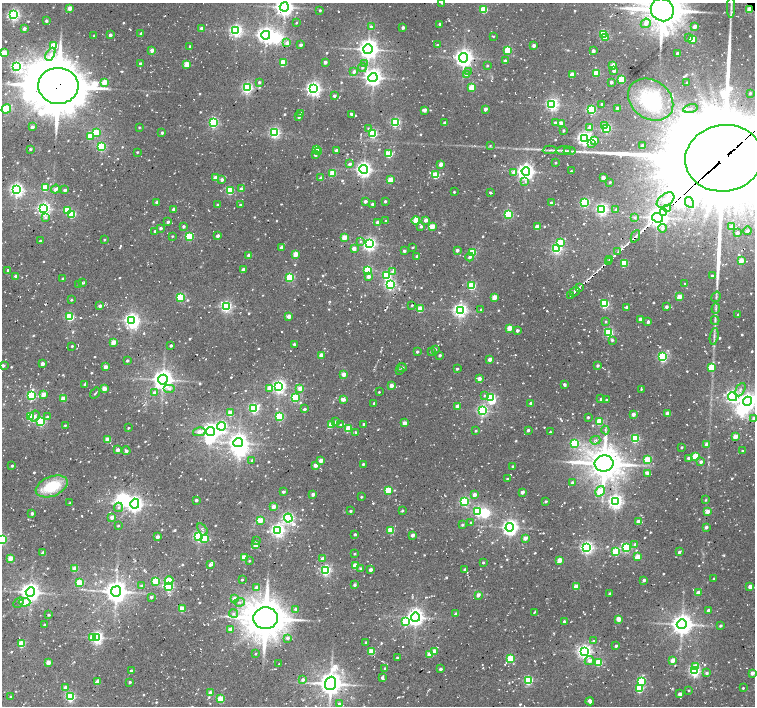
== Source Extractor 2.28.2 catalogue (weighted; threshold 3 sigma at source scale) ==
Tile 7 of 4 x 4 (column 3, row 2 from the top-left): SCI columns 3020-4524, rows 3050-4457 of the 6052 x 6034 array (HDU 1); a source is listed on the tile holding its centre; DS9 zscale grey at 2 x 2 block average (1 PNG px = mean of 2 x 2 image px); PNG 757 x 708 px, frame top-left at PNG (2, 3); each listed source drawn as its Kron ellipse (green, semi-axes under 4 px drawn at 4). Shown black and unused: <1% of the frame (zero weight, under 2 of 3 exposures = <1% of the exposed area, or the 3 px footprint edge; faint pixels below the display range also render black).
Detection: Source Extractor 2.28.2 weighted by HDU 2 'WHT'; one run over the whole footprint, this tile lists its part. Background 0.085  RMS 0.0093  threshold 0.0419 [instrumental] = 3 sigma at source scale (4.5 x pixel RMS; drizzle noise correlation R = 1.50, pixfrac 1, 0.0396/0.0396 arcsec/px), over >= 5 px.
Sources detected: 874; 1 too faint to see at this stretch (2 x 2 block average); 14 inside a brighter object's white glare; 20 cosmic-ray / hot-pixel residue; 2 long thin detections or spike segments (spike, bleed or trail) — neither listed nor drawn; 10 inside a brighter listed object's ellipse — not listed separately; of the other 827, all 500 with FLUX_AUTO >= 2.39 (the completeness limit of this list) listed and drawn (327 fainter detections not listed), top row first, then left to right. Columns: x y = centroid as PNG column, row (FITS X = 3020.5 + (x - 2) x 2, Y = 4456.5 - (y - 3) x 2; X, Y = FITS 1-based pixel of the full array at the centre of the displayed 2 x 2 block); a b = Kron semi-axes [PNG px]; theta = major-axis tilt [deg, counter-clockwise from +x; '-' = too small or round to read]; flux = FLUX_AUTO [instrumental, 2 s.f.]
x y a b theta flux
442 3 2 2 - 2.5
284 7 4 4 - 1300
70 8 3 2 - 24
731 8 10 2 90 7.3
484 9 3 3 - 83
750 9 3 3 - 46
320 10 2 2 - 3.3
662 10 12 11 - 6700
14 15 3 3 - 490
46 21 3 3 - 5.1
296 23 2 2 - 2.5
646 23 5 4 - 12
439 24 2 2 - 4.5
695 26 3 2 - 19
371 27 3 3 - 6
403 27 2 2 - 8.8
24 28 2 2 - 11
202 28 2 2 - 14
236 30 4 3 - 490
141 34 3 2 - 6
603 34 3 3 - 160
110 35 2 2 - 8.8
266 35 4 4 - 970
94 36 2 2 - 2.6
494 36 4 2 - 2.5
606 37 3 3 - 15
689 38 3 3 - 3
693 39 3 3 - 51
287 43 3 2 - 21
301 45 2 2 - 7.2
437 45 3 2 - 2.8
534 45 2 2 - 14
54 46 3 3 - 80
190 46 2 2 - 5
368 49 5 5 - 1600
152 50 3 2 - 18
508 50 3 3 - 98
593 51 2 2 - 11
4 53 3 3 - 45
677 53 2 2 - 6.8
50 54 7 3 62 7.8
463 58 5 4 - 1200
505 61 3 2 - 7.4
325 62 3 2 - 8.1
140 63 2 2 - 5.2
283 63 3 3 - 67
187 64 3 3 - 53
365 64 4 3 - 4.1
613 65 3 2 - 31
17 66 4 3 - 430
487 66 3 2 - 2.5
362 67 4 3 - 4.1
614 70 3 3 - 9.4
354 72 3 3 - 9.5
469 72 4 3 - 3.3
596 73 3 3 - 70
466 74 3 3 - 14
572 74 3 2 - 23
373 77 4 4 - 1200
622 80 3 3 - 100
104 82 3 3 - 41
259 82 2 2 - 4.6
611 82 3 2 - 6.5
687 83 2 2 - 4.6
58 86 20 18 -5 12000
472 87 3 3 - 61
247 88 3 3 - 390
313 89 4 4 - 750
750 93 3 3 - 3.8
334 96 2 2 - 7
651 100 24 19 -36 190
552 104 4 3 - 530
602 104 2 2 - 4.7
617 108 3 2 - 8.2
690 108 7 3 13 5.4
6 109 5 3 - 160
485 109 2 2 - 11
424 110 3 3 - 12
592 110 3 3 - 210
300 113 2 2 - 4.1
351 114 3 2 - 6.3
299 117 2 2 - 6.9
395 122 3 3 - 250
444 122 3 2 - 3.5
213 123 3 3 - 280
555 123 3 3 - 6.4
561 124 3 3 - 20
604 126 3 2 - 25
32 127 3 2 - 10
139 127 2 2 - 2.7
590 127 4 3 - 11
368 128 3 3 - 2.8
607 128 3 3 - 230
564 130 2 2 - 3.6
96 133 3 3 - 84
162 133 3 3 - 4.3
275 133 3 3 - 360
373 134 3 3 - 200
90 136 3 3 - 63
584 138 4 4 - 700
594 140 3 3 - 28
592 144 3 3 - 3.2
490 145 4 3 - 2.9
642 146 3 3 - 6.4
101 147 3 3 - 220
30 149 4 3 - 2.5
317 149 3 3 - 71
550 150 7 2 3 4.3
563 150 7 2 6 4.9
336 151 2 2 - 14
570 151 6 2 4 4
137 152 2 2 - 2.8
318 152 3 2 - 6.7
389 154 3 3 - 120
315 155 3 2 - 4.7
724 158 39 33 9 73000
555 163 2 2 - 2.8
350 164 3 3 - 6.3
441 164 3 2 - 16
364 169 4 4 - 840
526 171 4 4 - 850
571 171 2 2 - 2.8
514 172 3 3 - 18
332 173 3 3 - 69
436 175 3 3 - 77
216 178 3 2 - 34
321 178 2 2 - 16
603 178 3 2 - 16
222 180 3 3 - 8.4
390 180 3 3 - 48
525 181 3 3 - 3.8
610 182 2 2 - 3
45 188 3 3 - 78
56 189 5 3 - 9.8
241 189 3 2 - 13
17 190 4 4 - 680
65 190 2 2 - 9.3
230 191 3 3 - 120
454 192 2 2 - 3.1
490 192 3 2 - 3
666 200 10 6 36 22
365 201 2 2 - 9.2
385 201 2 2 - 4.2
157 202 3 2 - 7
689 202 6 3 -62 5.5
551 203 2 2 - 4
585 203 3 3 - 220
240 204 2 2 - 3.1
372 204 3 2 - 4.3
218 205 2 2 - 6.2
44 209 4 4 - 600
174 209 2 2 - 15
602 209 4 3 - 490
616 209 3 3 - 3.8
667 209 4 2 - 2000
67 210 3 3 - 56
663 212 2 2 - 510
72 214 3 3 - 110
508 214 3 3 - 190
46 217 4 3 - 3.7
635 217 4 3 - 4.2
657 218 6 4 -25 1900
416 220 4 3 - 40
426 220 3 2 - 13
386 221 2 2 - 5.9
168 222 3 2 - 6.8
378 222 4 3 - 9.9
183 226 3 3 - 4.6
421 226 2 2 - 5.9
432 226 3 3 - 41
732 226 3 3 - 9.5
537 227 3 2 - 30
161 228 2 2 - 7.3
662 228 4 4 - 7.1
155 231 2 2 - 2.8
747 231 4 3 - 5.2
737 233 3 3 - 7.4
172 236 2 2 - 2.7
218 236 3 2 - 11
635 236 6 3 66 5.7
189 237 3 3 - 130
344 237 3 2 - 46
104 240 2 2 - 2.8
40 241 3 2 - 3.6
360 241 3 3 - 3.2
560 242 3 3 - 54
369 244 4 4 - 610
281 247 2 2 - 11
412 247 3 2 - 2.4
556 248 4 3 - 370
354 249 3 3 - 17
457 250 2 2 - 9.6
404 251 2 2 - 6.4
618 252 3 2 - 3
473 253 3 3 - 95
296 254 3 3 - 39
249 255 3 2 - 19
417 256 2 2 - 9.8
470 257 4 3 - 7.4
610 259 3 2 - 3.6
741 261 3 2 - 35
608 262 2 2 - 7.1
624 263 3 3 - 85
243 269 4 3 - 6.6
8 270 2 2 - 4.1
368 270 3 3 - 140
392 271 4 3 - 3.3
16 276 3 3 - 8.5
369 276 4 3 - 12
387 276 3 3 - 180
712 276 2 2 - 5.3
290 277 3 3 - 170
63 279 2 2 - 5.3
83 283 4 3 - 3.1
685 284 2 2 - 5.9
79 285 2 2 - 3
390 285 4 3 - 350
472 286 3 3 - 130
579 287 3 2 - 26
575 292 5 2 - 44
571 295 2 2 - 10
180 297 3 3 - 160
494 297 3 2 - 37
679 297 3 3 - 33
716 297 5 2 - 2.4
71 300 3 3 - 2.6
605 304 3 3 - 160
412 305 2 2 - 2.6
100 306 3 3 - 10
226 306 4 3 - 380
626 307 2 2 - 5.8
666 307 2 2 - 7.4
420 309 3 3 - 63
481 309 3 3 - 3
716 309 5 2 - 2.9
460 310 4 4 - 680
738 314 3 2 - 2.6
289 316 3 2 - 22
70 317 3 3 - 160
640 319 2 2 - 13
131 320 4 3 - 670
715 321 4 2 - 2.6
606 322 3 3 - 2.9
648 322 3 2 - 10
509 328 3 2 - 40
517 330 2 2 - 7.4
608 332 3 3 - 180
714 337 8 2 81 4.7
612 340 3 3 - 4.4
114 342 3 2 - 35
294 344 2 2 - 4.7
171 345 2 2 - 6.4
72 346 2 2 - 3.6
435 349 3 2 - 3.4
431 351 2 2 - 2.6
417 352 2 2 - 5.5
321 355 3 2 - 25
440 355 2 2 - 5.8
663 357 3 3 - 260
490 359 3 2 - 19
127 361 3 2 - 4
43 364 2 2 - 15
3 365 3 3 - 6.4
597 365 3 2 - 5.3
106 367 2 2 - 18
402 367 5 3 - 3.2
711 367 3 3 - 59
457 369 2 2 - 3.8
399 370 3 3 - 3.3
344 374 3 3 - 21
479 379 3 2 - 14
163 380 5 4 - 1800
85 384 3 2 - 4.9
564 384 3 2 - 5.8
391 385 3 3 - 19
279 387 4 4 - 610
104 388 3 3 - 29
269 388 4 3 - 23
300 388 3 3 - 26
169 389 6 3 0 5.4
641 389 3 2 - 2.4
740 390 7 3 63 6
379 392 2 2 - 2.4
95 393 6 2 53 3
154 393 4 3 - 10
43 394 3 3 - 22
31 396 4 3 - 240
484 396 4 3 - 3
491 397 3 3 - 130
733 397 4 4 - 450
295 398 3 3 - 140
63 399 3 2 - 32
343 399 3 3 - 12
601 399 2 2 - 5.1
606 400 2 2 - 3.8
747 401 4 4 - 950
374 403 2 2 - 4.1
531 403 3 2 - 9.3
457 406 3 3 - 17
254 408 4 3 - 310
305 409 3 2 - 4.9
482 410 3 3 - 380
230 413 3 3 - 40
668 413 3 2 - 23
633 414 2 2 - 15
34 416 6 4 59 9.5
30 417 3 3 - 81
47 417 3 3 - 3.6
280 417 3 3 - 140
588 417 2 2 - 3.7
754 418 3 3 - 6.7
599 421 3 3 - 66
41 422 3 3 - 210
335 422 3 3 - 5.4
405 423 2 2 - 20
364 424 2 2 - 3.2
65 425 2 2 - 3.1
331 425 3 3 - 53
341 425 3 3 - 4.2
221 426 4 4 - 290
128 428 2 2 - 2.8
349 428 3 3 - 61
528 430 2 2 - 6.3
605 430 4 3 - 2.8
210 431 4 4 - 990
476 431 2 2 - 3.1
199 432 6 3 12 16
355 432 3 2 - 2.9
550 432 2 2 - 3.1
735 436 3 2 - 34
635 438 3 3 - 190
108 440 3 3 - 48
595 440 5 2 - 3.3
238 443 5 4 - 1300
574 443 3 3 - 160
707 444 3 2 - 23
682 447 2 2 - 2.9
118 450 2 2 - 14
126 451 4 3 - 4.9
742 451 2 2 - 2.6
696 457 3 3 - 91
689 458 4 3 - 6.3
252 460 3 3 - 3.8
648 460 3 3 - 90
321 461 3 2 - 29
701 462 3 3 - 6.6
604 463 9 8 - 4700
363 464 2 2 - 3.9
315 465 3 3 - 18
12 466 2 2 - 4.6
513 466 2 2 - 4
648 473 3 3 - 16
507 479 2 2 - 2.7
572 483 3 3 - 5.2
52 486 17 9 21 89
388 490 3 3 - 72
600 491 6 3 58 68
283 492 3 2 - 6.8
522 492 3 2 - 12
313 494 2 2 - 10
474 495 3 3 - 15
361 497 2 2 - 2.6
196 500 2 2 - 6.6
706 500 3 3 - 2.6
546 501 2 2 - 3.8
464 502 3 3 - 240
615 502 4 4 - 670
69 503 3 2 - 2.9
135 504 5 4 - 820
118 507 4 4 - 5
274 507 3 3 - 22
351 511 2 2 - 4.8
402 511 2 2 - 3.3
708 511 4 3 - 17
478 512 4 3 - 260
32 513 2 2 - 8.9
112 517 3 2 - 15
288 518 4 4 - 420
260 520 3 3 - 32
638 522 3 3 - 17
471 523 3 3 - 5.7
462 525 3 3 - 4.5
118 526 2 2 - 3
510 527 4 4 - 890
706 527 3 3 - 5.9
202 529 7 3 -56 5.4
278 530 4 4 - 620
391 530 3 3 - 61
355 534 2 2 - 5
413 535 3 2 - 13
199 536 3 3 - 360
158 537 3 2 - 9.7
205 538 3 3 - 63
525 538 3 3 - 16
2 539 3 3 - 240
256 541 3 3 - 2.5
635 544 3 3 - 6.2
256 545 3 2 - 23
587 547 4 4 - 560
626 548 4 3 - 210
616 552 3 3 - 77
679 552 3 3 - 5.7
43 553 2 2 - 17
354 554 2 2 - 2.7
638 557 3 3 - 51
10 558 3 3 - 34
244 558 3 3 - 60
323 559 3 3 - 11
560 560 3 2 - 31
249 561 2 2 - 2.5
483 562 2 2 - 3.4
210 565 4 3 - 8.6
356 566 3 3 - 45
75 568 3 3 - 42
361 568 3 3 - 4.6
326 570 3 3 - 360
371 570 2 2 - 11
465 570 3 2 - 7.2
714 579 2 2 - 3.8
169 580 4 3 - 51
242 580 2 2 - 3
644 580 3 3 - 6.6
156 581 3 3 - 100
79 583 3 3 - 82
355 585 2 2 - 6.1
142 586 3 3 - 7.8
750 586 3 3 - 15
168 587 4 3 - 290
257 587 3 3 - 15
576 587 3 3 - 31
116 591 5 5 - 2200
30 592 5 4 - 1500
610 593 3 2 - 3.8
698 593 3 2 - 19
478 595 3 3 - 9.5
151 597 2 2 - 6.7
234 599 3 3 - 24
24 602 6 4 2 39
239 602 5 3 - 4.8
19 603 6 3 45 3.7
182 609 3 3 - 46
296 609 3 3 - 8.1
709 610 2 2 - 11
534 612 3 2 - 3.7
233 613 4 4 - 4.7
456 614 3 2 - 12
48 615 3 2 - 2.5
415 617 4 4 - 1100
266 618 12 11 - 6200
618 619 4 3 - 23
405 622 4 3 - 81
564 622 2 2 - 7.9
44 624 2 2 - 2.5
682 624 5 5 - 1900
721 626 3 2 - 4.7
230 629 3 3 - 15
93 637 3 3 - 32
97 637 4 3 - 510
288 638 4 3 - 6
593 641 3 3 - 3.6
366 642 2 2 - 2.7
22 644 3 3 - 76
616 646 2 2 - 4.9
372 651 3 3 - 59
434 651 3 3 - 19
584 651 4 4 - 750
255 654 3 2 - 2.4
430 654 3 2 - 37
397 658 2 2 - 2.6
510 658 3 3 - 91
589 660 5 4 - 9.8
673 660 3 2 - 29
48 662 3 2 - 30
598 662 3 3 - 90
279 664 3 2 - 2.5
696 666 4 3 - 22
385 668 2 2 - 2.8
440 669 4 3 - 4.4
131 671 2 2 - 5.8
694 671 3 3 - 430
707 673 3 3 - 4.6
752 673 3 3 - 12
382 678 3 2 - 6.7
303 680 4 3 - 6.9
528 680 3 3 - 200
641 681 3 3 - 160
98 682 3 3 - 21
130 682 2 2 - 4.4
331 683 7 5 70 2500
66 688 3 2 - 19
743 688 2 2 - 2.9
639 689 3 3 - 100
688 690 2 2 - 2.7
210 693 3 2 - 21
680 694 2 2 - 15
11 697 2 2 - 4
70 697 3 3 - 240
221 699 3 3 - 87
590 701 4 2 - 9.1
339 704 3 3 - 4.4
Overlapping masked pixels (flux is a lower limit): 6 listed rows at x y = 750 9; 58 86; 724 158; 667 209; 663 212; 657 218
Isophote crosses this tile's border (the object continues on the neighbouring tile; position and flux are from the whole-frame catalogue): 10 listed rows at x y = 442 3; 284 7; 731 8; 662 10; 6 109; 724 158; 747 401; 754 418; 2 539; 750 586